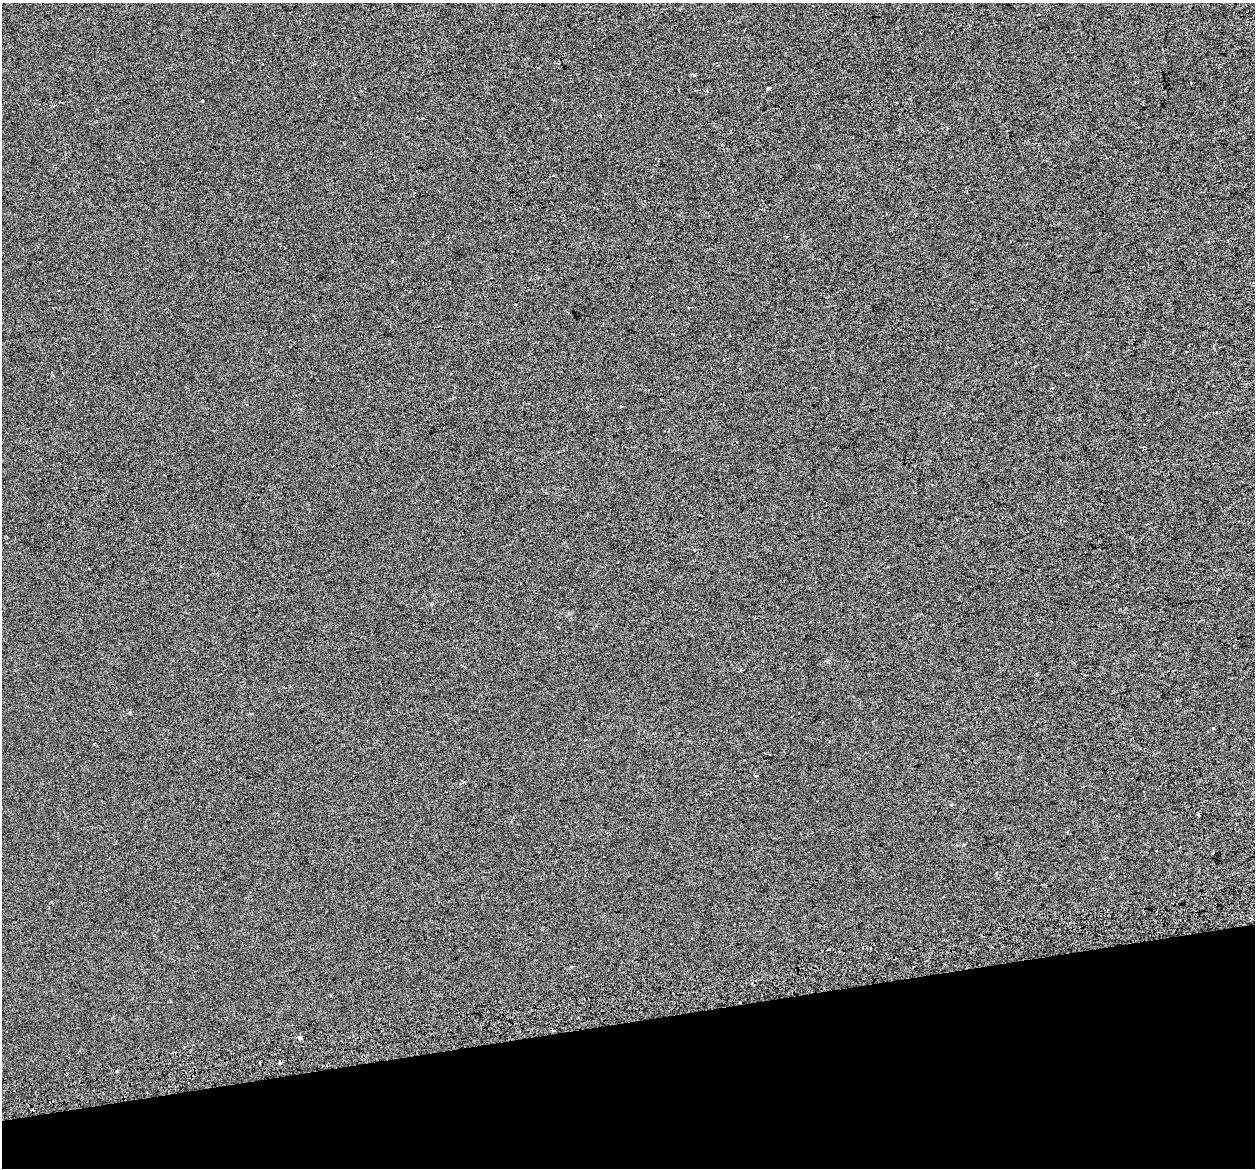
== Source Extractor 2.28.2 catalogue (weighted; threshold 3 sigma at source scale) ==
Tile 14 of 4 x 4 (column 2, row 4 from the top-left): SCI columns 1305-2557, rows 140-1305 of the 5115 x 4897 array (HDU 1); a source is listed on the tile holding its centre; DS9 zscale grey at full resolution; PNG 1257 x 1170 px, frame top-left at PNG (2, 3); no overlay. Shown black and unused: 13% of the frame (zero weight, under 2 of 3 exposures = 4% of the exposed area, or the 3 px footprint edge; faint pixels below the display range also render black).
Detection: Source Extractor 2.28.2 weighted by HDU 2 'WHT'; one run over the whole footprint, this tile lists its part. Background 8.57e-04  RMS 0.0051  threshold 0.0228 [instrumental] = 3 sigma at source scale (4.5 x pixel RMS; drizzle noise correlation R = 1.50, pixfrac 1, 0.0396/0.0396 arcsec/px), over >= 5 px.
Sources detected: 12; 4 cosmic-ray / hot-pixel residue — not listed; the other 8 listed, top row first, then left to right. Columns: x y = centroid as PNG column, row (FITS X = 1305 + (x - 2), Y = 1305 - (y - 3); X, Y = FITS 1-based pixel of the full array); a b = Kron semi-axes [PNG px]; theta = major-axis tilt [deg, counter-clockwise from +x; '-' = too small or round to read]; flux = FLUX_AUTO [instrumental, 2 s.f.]
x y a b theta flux
768 88 3 3 - 1.9
129 713 4 3 - 0.95
756 776 3 2 - 0.74
951 805 4 3 - 0.46
1199 815 3 3 - 3.5
740 1002 3 2 - 1.2
300 1038 4 3 - 2
259 1062 2 2 - 0.51
Overlapping masked pixels (flux is a lower limit): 1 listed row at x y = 740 1002